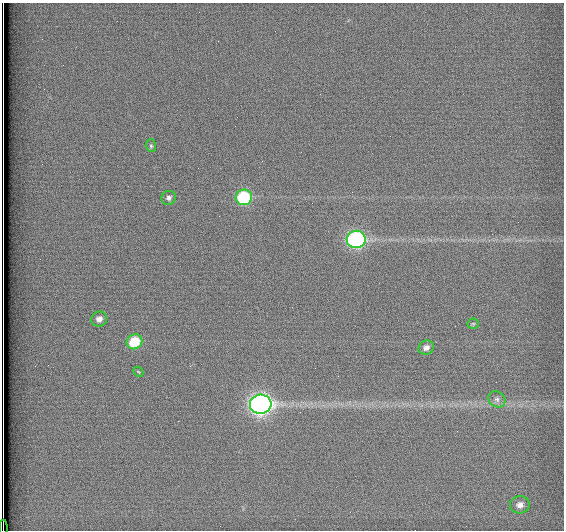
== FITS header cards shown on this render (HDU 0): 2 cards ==
NAXIS1  =                  562          / # of pixels in <axis direction>
NAXIS2  =                  528          / # of pixels in <axis direction>

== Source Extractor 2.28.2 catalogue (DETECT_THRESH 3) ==
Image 562 x 528 px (HDU 0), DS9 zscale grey, 1 PNG px = 1 image px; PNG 566 x 532 px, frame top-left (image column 1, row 528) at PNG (2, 3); each listed source drawn as its Kron ellipse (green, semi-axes under 4 px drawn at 4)
Background 1790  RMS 4.7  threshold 14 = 3 sigma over >= 5 px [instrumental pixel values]
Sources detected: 13; all 13 listed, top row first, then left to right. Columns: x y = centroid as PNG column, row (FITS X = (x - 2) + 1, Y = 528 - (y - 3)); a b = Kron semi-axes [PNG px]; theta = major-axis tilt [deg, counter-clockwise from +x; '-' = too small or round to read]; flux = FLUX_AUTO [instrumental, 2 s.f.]
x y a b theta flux
151 146 6 5 - 620
244 197 8 8 - 27000
169 198 7 6 - 1000
356 239 9 8 - 69000
99 319 8 7 - 1900
473 324 5 5 - 430
134 342 8 7 - 11000
426 347 8 7 - 1500
138 372 5 3 - 280
497 399 9 7 -35 1400
261 404 11 9 5 180000
520 505 10 8 6 2200
3 528 8 2 -89 1100
At the frame edge (FLAGS 8, measured only in part): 1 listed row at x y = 3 528